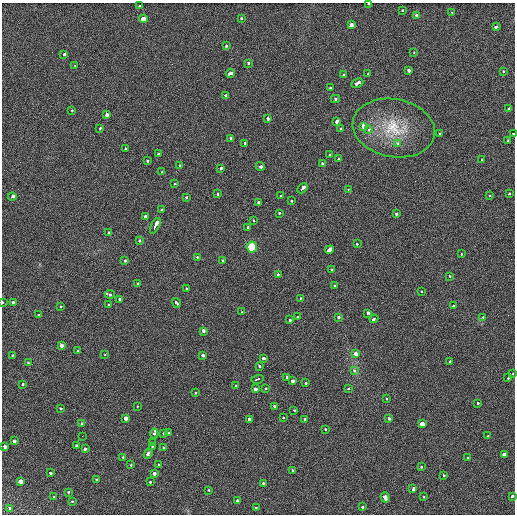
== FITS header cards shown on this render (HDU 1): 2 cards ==
NAXIS1  =                  513 / length of data axis 1
NAXIS2  =                  512 / length of data axis 2

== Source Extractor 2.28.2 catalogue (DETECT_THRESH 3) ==
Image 513 x 512 px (HDU 1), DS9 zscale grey, 1 PNG px = 1 image px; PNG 517 x 516 px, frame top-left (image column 1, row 512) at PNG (2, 3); each listed source drawn as its Kron ellipse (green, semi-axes under 4 px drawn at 4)
Background 19.9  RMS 5.7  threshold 17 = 3 sigma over >= 5 px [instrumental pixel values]
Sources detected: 178; all 178 listed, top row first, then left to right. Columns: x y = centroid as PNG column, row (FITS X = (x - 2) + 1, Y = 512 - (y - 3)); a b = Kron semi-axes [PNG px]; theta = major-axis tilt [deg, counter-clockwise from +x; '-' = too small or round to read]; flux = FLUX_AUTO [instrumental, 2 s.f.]
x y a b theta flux
368 4 3 2 - 1500
140 6 3 3 - 2800
402 10 3 3 - 950
452 12 3 2 - 1700
417 16 3 3 - 4000
241 18 3 3 - 1200
143 19 4 3 - 13000
351 24 4 3 - 11000
496 27 4 3 - 3700
226 46 3 3 - 1600
414 52 3 2 - 890
64 54 4 3 - 3700
248 63 3 3 - 1700
75 66 3 2 - 2000
409 71 3 3 - 3300
503 71 3 3 - 1300
230 73 4 3 - 3400
368 74 3 2 - 1300
343 75 3 3 - 2300
357 83 6 3 27 5700
330 88 3 2 - 1700
225 95 4 3 - 3000
335 99 4 4 - 580
509 109 4 3 - 2000
72 110 3 3 - 1100
107 114 3 3 - 6000
268 118 3 3 - 2900
337 121 3 3 - 8700
363 126 4 3 - 6900
100 128 3 3 - 1500
394 128 41 29 -11 20000
341 129 3 3 - 820
369 130 3 3 - 1400
439 134 3 3 - 1200
513 134 4 3 - 4500
231 138 3 3 - 1700
508 141 3 2 - 1100
245 143 3 3 - 1900
398 144 3 3 - 2400
125 149 3 3 - 1200
159 154 3 3 - 1800
330 155 3 3 - 2000
338 159 3 2 - 1800
482 159 3 3 - 1300
147 161 3 2 - 1400
322 164 3 3 - 1500
180 165 3 3 - 1900
260 166 5 3 - 6300
221 168 3 3 - 1500
162 172 3 2 - 1100
175 184 3 3 - 1400
302 188 6 3 49 5000
348 189 2 2 - 1300
218 193 3 3 - 2000
509 194 3 2 - 1600
280 195 3 3 - 2300
12 196 4 3 - 4900
490 196 3 2 - 870
186 197 3 3 - 6300
292 201 3 3 - 1800
258 202 3 3 - 2200
161 210 3 2 - 1000
280 213 3 3 - 2100
396 214 3 3 - 1200
146 216 3 3 - 6500
254 220 3 3 - 820
155 226 8 3 65 10000
247 227 3 3 - 2300
109 233 3 3 - 1500
139 240 3 3 - 1400
357 244 3 2 - 2000
252 247 5 5 - 11000
329 250 4 3 - 5800
461 254 3 2 - 840
197 257 3 3 - 1300
125 261 3 2 - 1500
223 261 3 3 - 1800
332 270 3 3 - 2800
278 274 3 2 - 8200
449 276 3 3 - 1100
137 283 3 3 - 1300
335 285 3 3 - 1400
186 288 3 2 - 1100
421 292 3 3 - 900
110 294 5 3 - 1900
120 299 3 3 - 3700
300 299 3 2 - 870
2 302 3 2 - 1000
13 302 3 3 - 2200
177 303 5 3 - 2400
108 304 3 3 - 1300
454 306 3 3 - 1300
60 307 3 3 - 2400
242 312 3 3 - 1600
367 313 3 3 - 2600
39 315 3 2 - 1500
297 317 3 3 - 2100
339 317 3 3 - 1600
483 317 3 3 - 1500
374 319 4 3 - 2500
289 320 3 3 - 2400
204 331 4 3 - 3300
61 345 3 3 - 7900
78 351 3 3 - 1000
356 354 3 3 - 12000
13 355 3 3 - 1100
105 355 3 3 - 690
203 355 4 3 - 3100
264 358 3 3 - 2500
450 361 4 3 - 3700
28 363 3 2 - 910
259 366 3 3 - 1600
354 371 4 4 - 1500
513 373 3 2 - 1100
287 377 3 3 - 3700
508 378 3 2 - 1800
257 379 6 3 16 12000
292 381 3 3 - 3300
306 383 3 3 - 4000
23 384 3 2 - 2200
236 386 3 2 - 1000
265 388 3 3 - 1400
255 389 3 3 - 5600
348 389 3 2 - 1500
196 393 3 3 - 1500
386 399 3 3 - 830
478 403 2 2 - 2800
137 406 3 3 - 720
274 406 3 3 - 1200
61 409 3 3 - 1800
294 410 4 3 - 1900
283 417 3 2 - 1800
126 418 3 3 - 11000
389 418 3 3 - 4600
305 419 3 3 - 2100
249 420 4 3 - 4600
82 423 3 3 - 2300
422 424 3 3 - 17000
325 430 3 3 - 1700
154 433 5 3 - 5200
164 433 3 2 - 3100
168 433 3 3 - 3200
82 436 2 2 - 210
488 436 3 3 - 1100
14 441 3 3 - 4700
153 443 3 3 - 2500
76 446 3 3 - 2700
5 447 3 3 - 3200
152 447 3 2 - 1000
85 448 3 3 - 3000
164 448 3 3 - 1500
148 454 5 3 - 4100
504 455 3 3 - 18000
123 457 3 3 - 2000
468 458 3 2 - 850
131 465 3 3 - 870
158 465 3 3 - 1100
421 467 3 2 - 1000
292 470 3 2 - 920
50 473 4 3 - 1600
154 473 3 3 - 6300
443 475 3 3 - 1800
96 480 3 3 - 1500
20 482 3 3 - 25000
150 482 3 3 - 1600
263 483 3 2 - 2700
413 489 4 3 - 9100
208 490 3 3 - 990
68 492 3 2 - 3100
512 496 3 3 - 2100
54 497 3 2 - 1400
385 497 5 3 - 16000
423 497 3 2 - 840
72 501 3 3 - 1100
238 501 3 3 - 3000
256 507 3 2 - 2300
363 507 3 3 - 3500
9 508 3 3 - 1500
At the frame edge (FLAGS 8, measured only in part): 5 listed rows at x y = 368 4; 513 134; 2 302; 513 373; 512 496